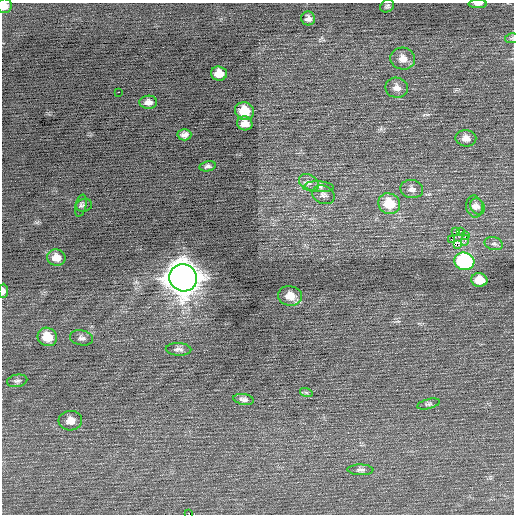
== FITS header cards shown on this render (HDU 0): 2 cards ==
NAXIS1  =                  512 / Axis length
NAXIS2  =                  512 / Axis length

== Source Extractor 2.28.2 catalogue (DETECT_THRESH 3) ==
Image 512 x 512 px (HDU 0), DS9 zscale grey, 1 PNG px = 1 image px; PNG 516 x 516 px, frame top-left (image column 1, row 512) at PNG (2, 3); each listed source drawn as its Kron ellipse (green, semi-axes under 4 px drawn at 4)
Background 0.105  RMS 0.75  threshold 2.25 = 3 sigma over >= 5 px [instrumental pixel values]
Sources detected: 48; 1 with non-positive FLUX_AUTO (blend fragments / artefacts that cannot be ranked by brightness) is neither listed nor drawn; the other 47 listed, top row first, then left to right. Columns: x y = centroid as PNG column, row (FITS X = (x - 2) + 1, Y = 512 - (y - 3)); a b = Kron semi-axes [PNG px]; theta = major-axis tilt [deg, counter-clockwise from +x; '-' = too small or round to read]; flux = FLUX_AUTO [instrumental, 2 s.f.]
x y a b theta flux
478 4 9 4 0 190
4 6 7 7 - 300
387 6 7 6 - 100
308 18 7 7 - 200
512 38 7 5 12 78
403 59 12 11 - 460
219 73 8 7 - 590
397 88 11 10 - 360
118 92 2 2 - 180
148 102 9 6 2 270
244 111 9 9 - 1100
245 123 8 7 - 420
184 135 7 5 2 220
466 138 10 8 -8 340
208 166 8 5 11 140
309 183 11 8 -32 290
319 187 14 5 -4 210
412 189 11 9 -12 250
323 195 11 9 -24 250
389 204 11 10 - 1300
84 205 8 6 14 120
81 206 11 5 76 120
475 207 11 8 -81 260
478 207 8 6 -60 190
456 231 3 2 - 200
460 231 3 2 - 140
465 235 2 2 - 1300
451 239 3 2 - 170
465 240 5 4 - 150
494 244 9 6 -14 150
458 245 3 2 - 610
56 258 9 8 - 440
464 261 10 9 - 5900
183 278 14 13 - 94000
479 280 8 7 - 710
3 291 7 4 87 210
290 296 12 9 -9 630
47 337 10 9 - 890
81 338 12 7 -11 200
179 349 13 6 -2 200
17 381 10 6 11 150
306 392 6 4 -18 76
244 399 10 5 -10 170
429 404 11 4 15 110
70 421 12 10 4 450
360 470 13 5 -1 160
189 514 2 2 - 240
At the frame edge (FLAGS 8, measured only in part): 5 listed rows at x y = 478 4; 4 6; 512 38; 3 291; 189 514
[1 non-positive-flux detection neither listed nor drawn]